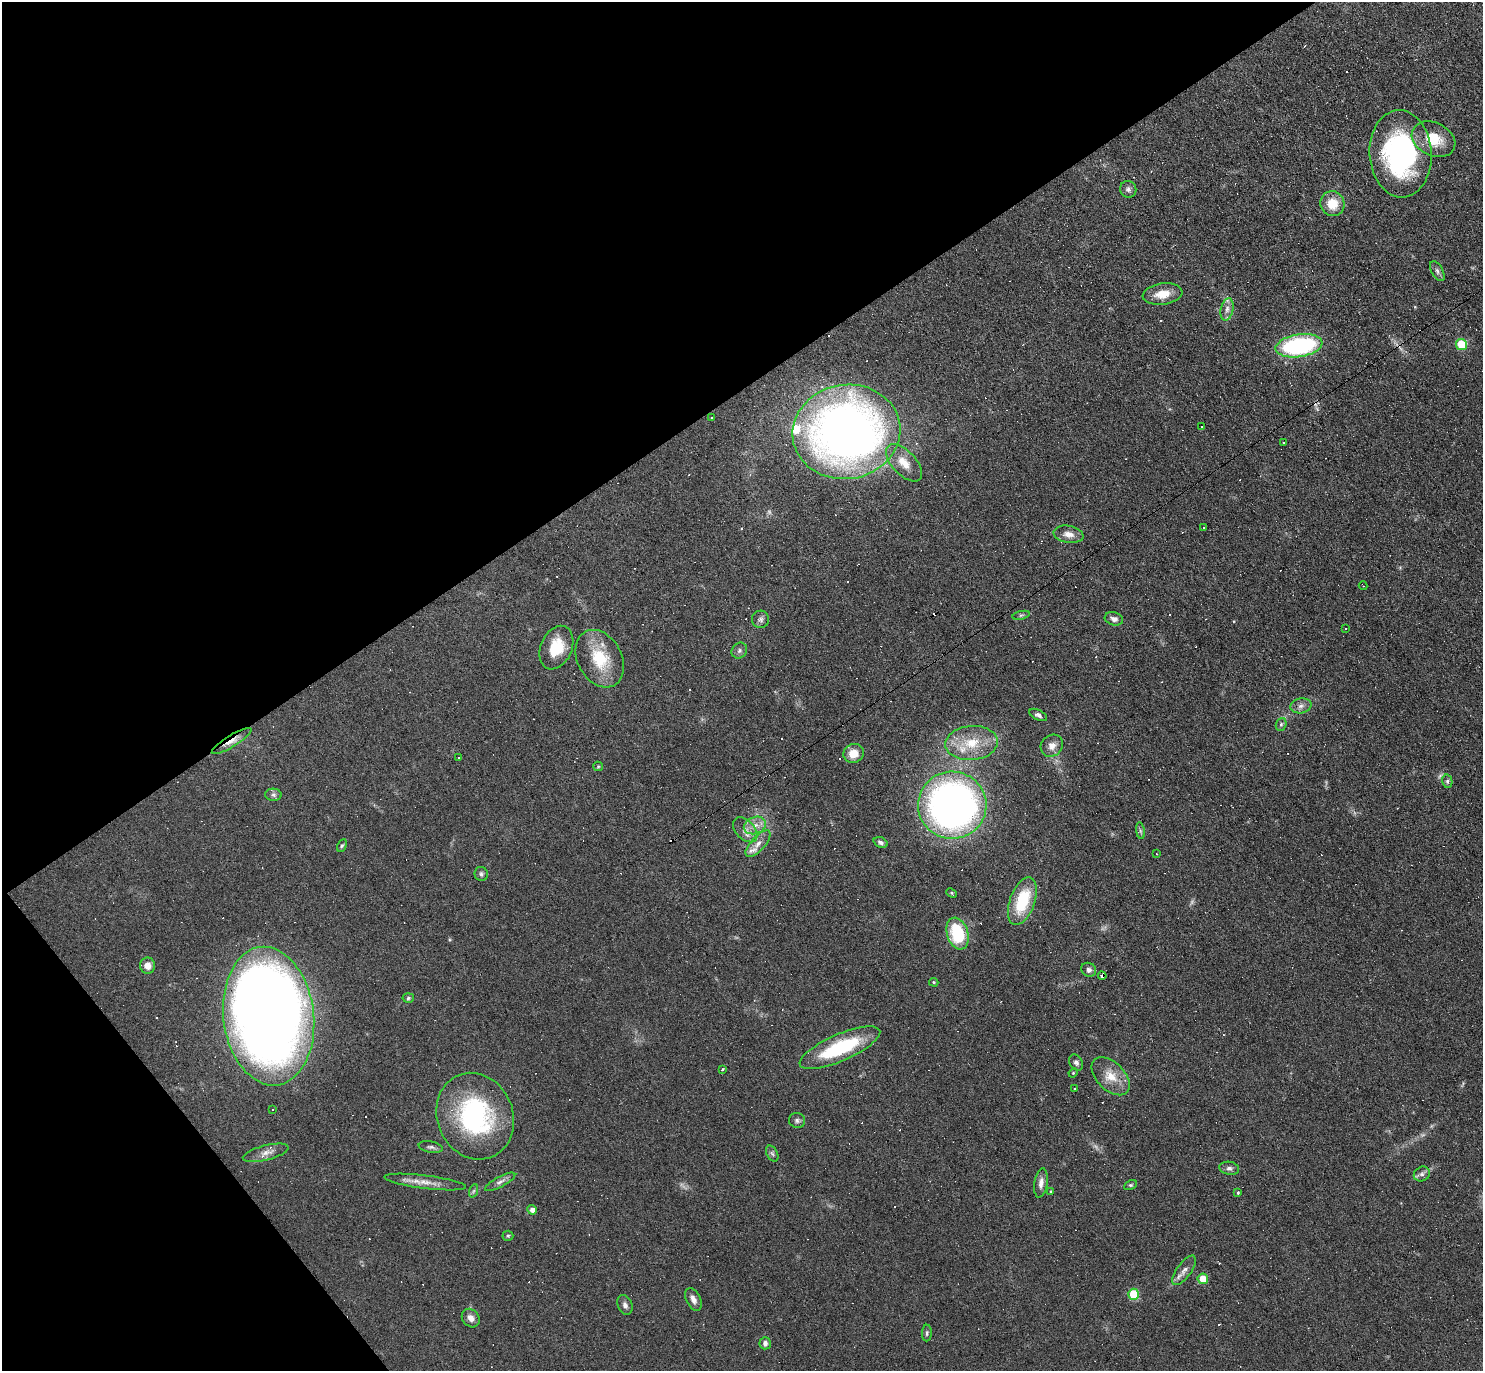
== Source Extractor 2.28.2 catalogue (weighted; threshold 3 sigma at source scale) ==
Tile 5 of 4 x 4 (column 1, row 2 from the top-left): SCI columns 1-1481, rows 2888-4256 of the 5923 x 5919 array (HDU 1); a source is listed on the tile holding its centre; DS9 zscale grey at full resolution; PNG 1485 x 1373 px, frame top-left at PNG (2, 2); each listed source drawn as its Kron ellipse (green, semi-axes under 4 px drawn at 4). Shown black and unused: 34% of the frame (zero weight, under 3 of 6 exposures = <1% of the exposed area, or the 3 px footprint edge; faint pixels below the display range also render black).
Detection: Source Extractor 2.28.2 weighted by HDU 2 'WHT'; one run over the whole footprint, this tile lists its part. Background 0.0809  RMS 0.0058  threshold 0.0238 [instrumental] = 3 sigma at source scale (4.09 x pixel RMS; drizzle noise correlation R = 1.36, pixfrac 0.8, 0.05/0.05 arcsec/px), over >= 5 px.
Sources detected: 150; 3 too faint to see at this stretch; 1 inside a brighter object's white glare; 58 cosmic-ray / hot-pixel residue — neither listed nor drawn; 4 inside a brighter listed object's ellipse — not listed separately; the other 84 listed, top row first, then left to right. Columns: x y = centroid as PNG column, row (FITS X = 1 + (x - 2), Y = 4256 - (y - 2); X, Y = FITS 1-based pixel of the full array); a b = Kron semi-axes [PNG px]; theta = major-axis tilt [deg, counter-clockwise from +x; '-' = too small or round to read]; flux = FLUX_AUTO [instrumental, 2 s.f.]
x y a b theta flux
1433 139 23 16 -26 15
1401 154 44 31 -86 97
1128 189 8 8 - 1.9
1332 204 12 12 - 10
1437 271 11 5 -61 1.7
1162 294 20 10 8 8.9
1227 309 11 6 78 2.7
1461 344 5 5 - 21
1299 346 23 11 8 75
711 418 3 2 - 0.54
1201 427 3 2 - 0.47
846 432 54 47 9 410
1284 443 3 3 - 2.1
904 463 23 12 -46 8.7
1203 527 3 2 - 0.82
1069 534 15 8 -9 4.6
1363 586 4 2 - 0.4
1021 615 9 3 13 0.94
761 619 8 8 - 1.8
1114 619 9 6 -17 2.6
1346 628 3 2 - 0.57
556 648 23 15 66 16
739 651 8 7 - 1.5
600 659 30 22 -61 22
1301 706 10 7 11 2.5
1038 715 9 5 -26 1.6
1281 724 6 5 - 1.1
232 741 23 5 31 4.9
972 743 26 17 5 18
1052 746 12 10 42 4.3
853 753 10 9 - 7.9
459 758 3 2 - 0.54
598 766 5 5 - 0.62
1447 781 7 5 -78 1.1
273 795 8 6 -2 1.5
952 805 34 33 - 290
755 825 11 8 22 4.4
745 830 15 9 -46 4.5
1140 831 8 4 -81 1
880 842 7 5 -22 1.7
758 844 17 7 48 3.8
342 846 6 4 61 0.9
1157 854 3 2 - 0.31
481 874 7 6 - 1.4
951 893 5 4 - 0.74
1022 901 25 12 70 27
958 933 16 10 -72 28
147 966 8 7 - 3.9
1089 970 8 6 -31 2
1102 976 4 3 - 3.8
934 982 5 4 - 0.71
408 998 5 5 - 0.82
269 1016 69 45 -83 870
840 1048 43 13 23 41
1076 1062 8 6 -59 1.6
722 1069 3 3 - 2.9
1073 1073 5 4 - 0.49
1111 1076 23 14 -45 10
1075 1089 3 2 - 0.42
272 1109 3 2 - 0.63
475 1116 44 38 -67 79
797 1120 8 7 - 1.6
431 1147 12 5 -10 1.7
266 1153 23 7 14 4.3
772 1154 8 5 -62 1.3
1229 1168 10 6 -10 1.9
1422 1174 8 7 - 1.9
425 1182 41 6 -7 6.7
500 1182 17 5 28 2.3
1041 1183 15 6 81 3.1
1130 1185 7 4 26 0.83
473 1191 7 4 70 0.96
1051 1192 4 4 - 0.68
1238 1193 4 3 - 0.75
532 1210 5 4 - 2.5
508 1236 5 5 - 0.82
1184 1270 17 7 54 3.6
1203 1279 5 5 - 9
1134 1294 5 5 - 26
693 1299 12 7 -64 2.9
625 1305 10 7 -66 2
471 1318 10 8 -50 3.6
927 1333 8 5 89 1.1
765 1343 6 5 - 2
Overlapping masked pixels (flux is a lower limit): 2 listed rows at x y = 232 741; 1102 976